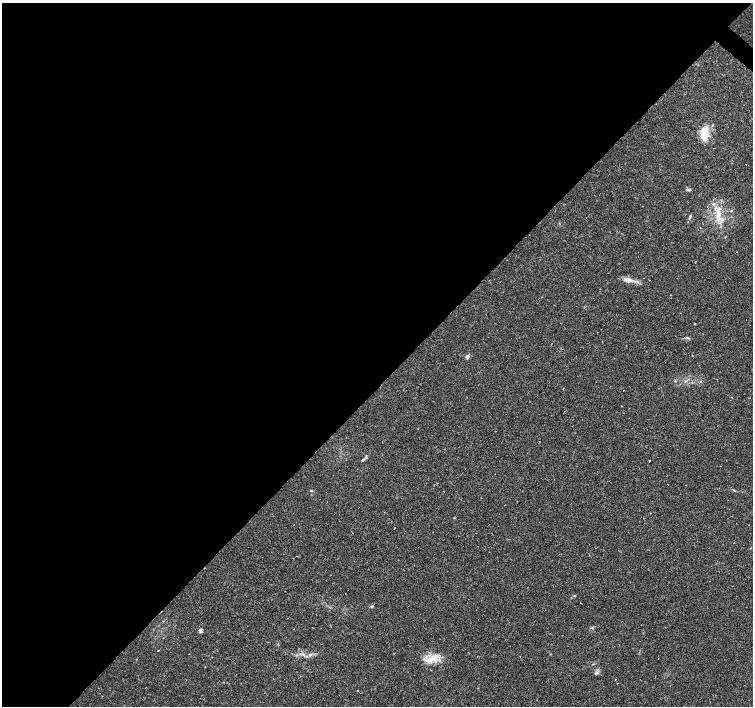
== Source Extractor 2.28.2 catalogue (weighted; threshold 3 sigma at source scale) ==
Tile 5 of 4 x 4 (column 1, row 2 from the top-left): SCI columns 1-1502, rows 2978-4384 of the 6010 x 6019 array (HDU 1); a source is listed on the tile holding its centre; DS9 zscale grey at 2 x 2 block average (1 PNG px = mean of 2 x 2 image px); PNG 755 x 708 px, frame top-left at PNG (2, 3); no overlay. Shown black and unused: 55% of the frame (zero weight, under 2 of 3 exposures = <1% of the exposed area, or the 3 px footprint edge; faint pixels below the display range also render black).
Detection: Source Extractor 2.28.2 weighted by HDU 2 'WHT'; one run over the whole footprint, this tile lists its part. Background 0.0808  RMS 0.0051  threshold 0.0229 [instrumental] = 3 sigma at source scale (4.5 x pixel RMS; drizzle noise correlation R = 1.50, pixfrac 1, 0.0396/0.0396 arcsec/px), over >= 5 px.
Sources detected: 39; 12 cosmic-ray / hot-pixel residue — not listed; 2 inside a brighter listed object's ellipse — not listed separately; the other 25 listed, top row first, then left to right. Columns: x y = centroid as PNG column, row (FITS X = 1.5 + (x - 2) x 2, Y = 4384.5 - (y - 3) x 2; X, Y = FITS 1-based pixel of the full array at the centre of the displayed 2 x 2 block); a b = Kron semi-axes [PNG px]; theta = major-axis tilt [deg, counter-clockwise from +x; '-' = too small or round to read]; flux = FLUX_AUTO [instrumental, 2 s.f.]
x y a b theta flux
712 125 3 2 - 0.67
703 136 14 8 -67 14
688 190 6 3 0 2
713 204 3 2 - 1
707 206 2 2 - 0.85
731 210 3 2 - 0.81
718 215 10 6 79 11
690 216 6 3 73 1.8
628 280 12 6 -10 8
649 280 2 2 - 0.64
695 324 3 2 - 0.73
688 338 5 3 - 1.6
468 357 7 3 81 2.2
363 460 4 3 - 1.6
649 461 2 2 - 1.3
668 484 2 2 - 0.96
311 490 3 3 - 1
575 596 3 2 - 0.61
372 606 4 3 - 1.3
200 631 5 4 - 2.3
158 651 2 2 - 1.5
189 654 2 2 - 0.73
431 659 10 7 -23 13
596 673 4 3 - 1.5
617 683 2 2 - 0.51
Diffuse or blended objects may show on this block-average render without a row.